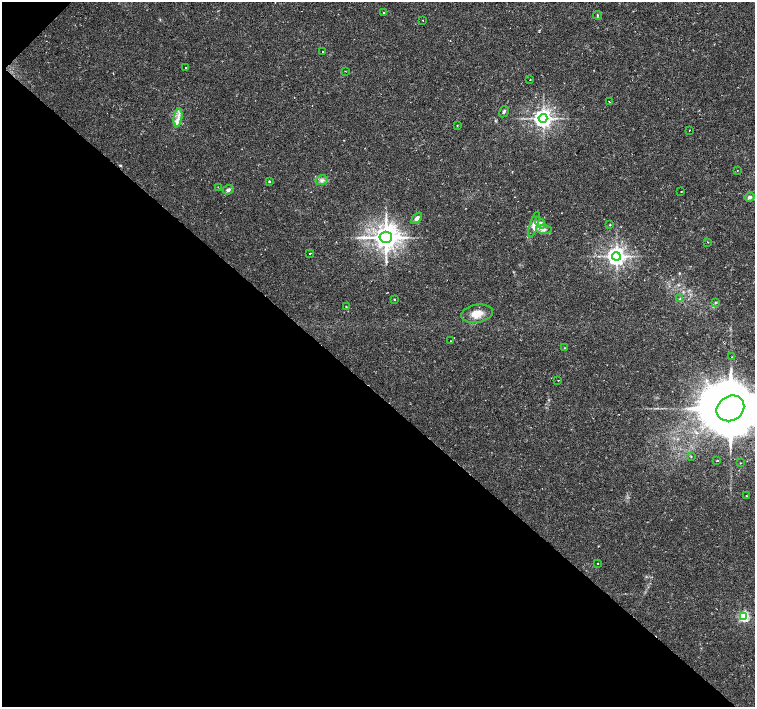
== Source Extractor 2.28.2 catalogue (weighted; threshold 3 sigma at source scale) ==
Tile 9 of 4 x 4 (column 1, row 3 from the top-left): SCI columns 8-1512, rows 1639-3047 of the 6027 x 6027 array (HDU 1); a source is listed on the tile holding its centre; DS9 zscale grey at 2 x 2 block average (1 PNG px = mean of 2 x 2 image px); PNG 757 x 709 px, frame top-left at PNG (2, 2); each listed source drawn as its Kron ellipse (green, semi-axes under 4 px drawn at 4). Shown black and unused: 45% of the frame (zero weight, under 2 of 3 exposures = <1% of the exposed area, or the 3 px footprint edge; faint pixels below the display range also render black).
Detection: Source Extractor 2.28.2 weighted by HDU 2 'WHT'; one run over the whole footprint, this tile lists its part. Background 0.0228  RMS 0.0028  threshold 0.0126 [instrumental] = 3 sigma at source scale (4.5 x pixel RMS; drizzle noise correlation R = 1.50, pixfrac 1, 0.0396/0.0396 arcsec/px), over >= 5 px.
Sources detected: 51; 4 cosmic-ray / hot-pixel residue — neither listed nor drawn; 2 inside a brighter listed object's ellipse — not listed separately; the other 45 listed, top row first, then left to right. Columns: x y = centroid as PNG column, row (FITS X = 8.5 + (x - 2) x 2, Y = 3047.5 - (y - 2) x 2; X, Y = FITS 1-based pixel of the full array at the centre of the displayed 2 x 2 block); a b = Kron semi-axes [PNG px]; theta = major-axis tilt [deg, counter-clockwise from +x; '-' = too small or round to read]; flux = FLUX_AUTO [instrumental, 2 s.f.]
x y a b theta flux
384 12 2 2 - 0.77
597 15 4 3 - 0.61
423 20 2 2 - 0.31
323 52 2 2 - 0.65
186 68 2 2 - 0.78
345 71 2 2 - 0.37
530 80 2 2 - 0.52
609 101 2 2 - 0.29
504 112 6 3 60 0.94
178 118 9 3 82 2.9
543 118 4 4 - 370
457 125 2 2 - 0.34
689 130 2 2 - 0.3
737 170 2 2 - 0.72
322 180 6 5 - 2.1
269 181 3 2 - 0.77
218 187 3 2 - 0.35
228 190 6 4 23 1.7
681 191 2 2 - 0.81
750 197 5 4 - 1.6
417 218 6 4 50 2.3
540 223 6 3 -57 1.4
534 225 13 4 72 3.1
610 225 2 2 - 0.69
544 230 8 4 -4 2.5
386 237 6 5 - 800
708 242 2 2 - 0.94
310 253 2 2 - 0.88
616 256 4 4 - 380
394 299 2 2 - 0.7
680 299 3 3 - 0.55
716 302 3 3 - 0.51
346 307 3 2 - 0.43
477 314 16 9 10 7.4
451 341 2 2 - 0.56
565 348 2 2 - 0.51
732 357 2 2 - 0.26
558 380 2 2 - 0.43
730 408 14 12 32 7300
691 457 3 2 - 0.3
717 460 2 2 - 0.72
740 463 3 2 - 0.27
747 496 2 2 - 0.29
598 563 2 2 - 0.6
744 616 3 3 - 84
Isophote crosses this tile's border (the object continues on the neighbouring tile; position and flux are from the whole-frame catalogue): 1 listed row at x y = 730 408
Diffuse or blended objects may show on this block-average render without a row.